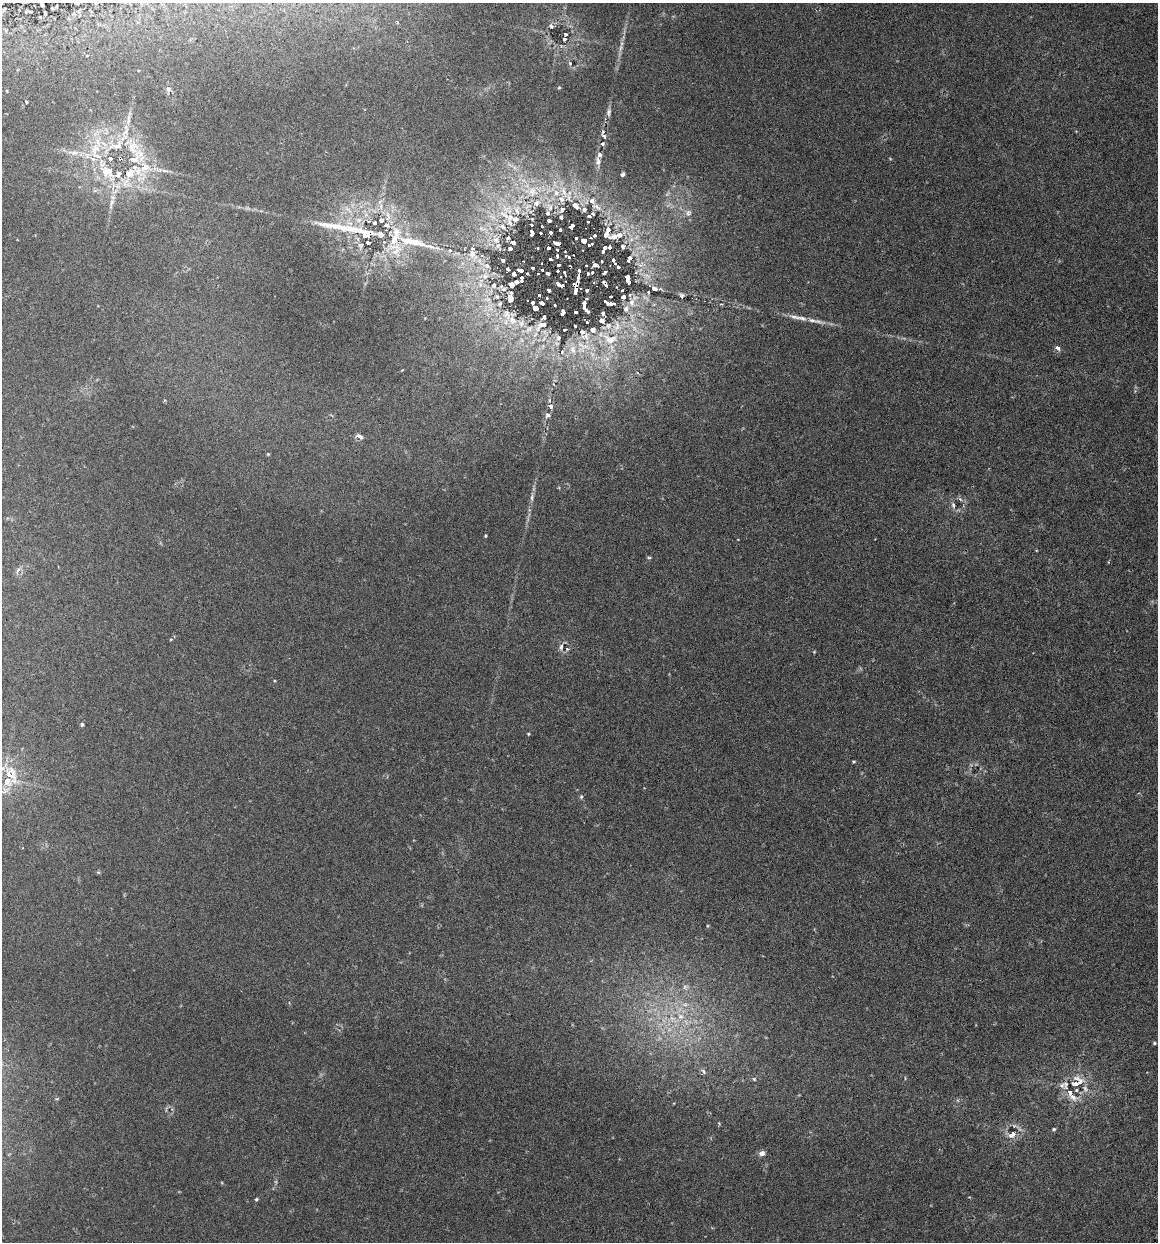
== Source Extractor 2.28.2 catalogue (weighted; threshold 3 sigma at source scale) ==
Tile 6 of 4 x 4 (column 2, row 2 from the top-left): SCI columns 1333-2488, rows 2495-3734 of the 5096 x 4990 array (HDU 1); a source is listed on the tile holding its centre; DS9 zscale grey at full resolution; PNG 1160 x 1244 px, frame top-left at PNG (2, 3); no overlay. Shown black and unused: <1% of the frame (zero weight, under 3 of 6 exposures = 3% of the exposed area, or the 3 px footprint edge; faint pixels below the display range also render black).
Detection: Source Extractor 2.28.2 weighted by HDU 2 'WHT'; one run over the whole footprint, this tile lists its part. Background 0.0297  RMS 0.0032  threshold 0.0131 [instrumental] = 3 sigma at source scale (4.09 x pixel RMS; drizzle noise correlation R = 1.36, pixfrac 0.8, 0.05/0.05 arcsec/px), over >= 5 px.
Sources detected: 242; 2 too faint to see at this stretch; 13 cosmic-ray / hot-pixel residue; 1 long thin detection or spike segment (spike, bleed or trail) — not listed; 48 inside a brighter listed object's ellipse — not listed separately; the other 178 listed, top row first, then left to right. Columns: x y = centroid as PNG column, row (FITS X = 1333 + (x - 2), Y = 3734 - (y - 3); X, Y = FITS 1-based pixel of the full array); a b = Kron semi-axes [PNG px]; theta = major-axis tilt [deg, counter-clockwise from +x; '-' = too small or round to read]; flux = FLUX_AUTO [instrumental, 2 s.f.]
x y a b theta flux
42 5 9 7 -69 1.2
55 7 18 9 25 2.8
4 10 12 8 50 2
28 11 17 8 -6 2.6
79 11 13 11 50 3.6
551 26 7 5 -60 0.65
565 34 4 3 - 0.57
564 39 3 3 - 0.39
570 63 5 4 - 0.3
559 87 5 3 - 0.26
168 89 7 6 - 0.72
7 91 4 2 - 0.2
26 102 3 2 - 0.33
608 112 10 6 86 0.9
128 117 7 4 -74 0.58
604 136 7 5 -46 0.78
602 144 5 5 - 0.54
133 148 31 16 -61 11
95 149 18 10 48 4.7
74 153 11 6 1 1.4
598 161 11 6 -83 1.4
107 171 19 15 -5 6.1
129 173 20 13 32 7
622 174 4 3 - 0.93
564 192 23 8 -66 4
111 202 9 4 81 0.84
537 203 11 9 57 2.3
575 206 11 7 -48 1.8
596 206 14 6 -28 1.7
549 207 14 8 -60 2.8
508 210 37 19 40 17
562 210 7 6 - 0.93
688 213 9 7 27 1.2
593 214 3 2 - 0.32
366 215 7 4 -18 0.76
388 216 15 6 -90 2.1
589 216 3 3 - 1.2
561 217 5 4 - 0.55
359 220 8 6 21 1.3
382 220 6 6 - 0.66
549 221 4 3 - 0.61
588 221 3 3 - 0.93
374 223 5 4 - 0.42
542 226 3 2 - 0.32
571 226 5 4 - 2.4
560 230 4 3 - 1.1
608 230 8 5 -66 0.89
532 233 6 3 -89 0.97
541 233 3 3 - 0.49
550 233 3 3 - 0.91
595 235 3 3 - 0.57
365 236 3 3 - 0.97
614 236 15 7 10 1.9
508 238 5 4 - 0.38
576 238 3 3 - 0.98
591 238 3 2 - 0.64
496 240 10 8 -19 2
583 241 5 4 - 14
415 242 62 10 -14 12
513 242 5 4 - 0.51
368 243 4 3 - 0.87
557 243 6 4 -6 6.9
590 244 6 3 30 1.4
623 246 5 5 - 0.57
609 247 4 3 - 0.64
510 248 5 4 - 0.49
538 248 3 2 - 0.68
548 248 4 3 - 4.1
604 248 4 4 - 2
557 250 3 3 - 2.1
396 251 20 13 42 5.9
603 251 3 3 - 1.2
472 253 17 10 -49 3.2
557 256 4 2 - 0.56
569 257 4 3 - 2.1
550 259 3 3 - 3.9
629 259 7 4 63 1.3
503 260 3 3 - 1.2
613 260 4 3 - 0.69
601 261 3 3 - 1.2
542 263 3 3 - 5.5
559 265 4 3 - 0.93
595 265 6 4 -4 15
487 266 8 6 -16 1
618 267 3 3 - 0.66
533 268 4 3 - 1.6
508 269 4 3 - 0.54
520 270 5 4 - 1.6
542 270 3 3 - 0.66
558 271 3 2 - 0.55
579 272 8 3 85 4.6
592 272 3 3 - 1.4
548 273 4 3 - 2.5
564 273 5 3 - 1.2
605 273 5 3 - 2.5
514 274 4 4 - 1.1
527 274 3 3 - 0.64
588 274 3 3 - 1.4
485 276 9 8 - 1.6
522 277 3 2 - 0.55
627 277 4 4 - 1.4
522 281 3 3 - 0.47
516 282 5 4 - 0.92
628 282 5 3 - 2.5
480 284 7 4 -72 0.71
512 284 5 4 - 0.99
605 284 6 3 -52 5.5
494 285 7 7 - 0.75
560 285 8 3 -26 8.8
617 287 3 2 - 0.24
503 289 11 6 -45 0.85
654 289 5 4 - 1.3
549 290 4 3 - 2
576 290 10 4 88 8.2
587 290 3 3 - 1.7
622 290 3 2 - 0.39
648 292 3 2 - 0.47
539 295 3 3 - 0.91
610 296 3 3 - 0.85
681 296 6 5 - 0.65
497 297 6 4 0 0.33
623 297 4 4 - 1
510 298 7 4 -87 1.2
547 298 3 3 - 0.73
586 298 3 3 - 0.77
487 299 12 4 -8 0.92
632 302 10 8 65 2
532 303 4 3 - 1
542 303 5 3 - 1.7
584 303 4 3 - 2.6
608 303 11 4 -18 5.2
500 304 6 4 58 0.4
555 305 3 3 - 0.62
535 308 5 4 - 1.3
584 308 7 3 -52 4.4
563 312 5 4 - 4.2
576 312 3 3 - 0.9
603 313 4 4 - 0.5
512 320 13 11 -55 3.2
602 321 7 6 - 0.78
816 321 33 5 -11 3.1
587 322 3 3 - 0.54
541 325 19 9 32 2.3
575 326 3 2 - 0.36
564 330 3 3 - 1.6
558 338 7 6 - 0.76
610 339 26 16 -13 9.9
583 347 25 20 -21 11
1057 348 6 4 -32 1.1
550 406 6 5 - 0.86
548 415 7 6 - 0.88
359 436 8 5 -27 1.3
268 454 4 4 - 0.32
532 497 8 5 85 0.72
960 499 7 4 -45 0.58
953 505 9 5 -74 0.88
486 536 3 3 - 0.36
649 557 6 3 -7 0.34
18 570 9 4 60 0.69
171 639 5 3 - 0.28
561 646 9 5 80 0.96
82 724 4 4 - 0.64
528 734 4 3 - 0.28
854 761 5 3 - 0.29
9 775 29 10 -42 5.4
581 796 5 4 - 0.42
680 1016 9 6 -6 1.4
1154 1043 3 3 - 0.32
703 1071 8 5 -55 0.69
754 1079 5 5 - 0.47
1075 1083 12 8 36 6
1085 1089 9 6 -52 1
1073 1097 14 9 -35 2.5
719 1123 5 3 - 0.28
1054 1129 4 4 - 0.37
1012 1134 7 5 48 3
762 1153 7 6 - 1.3
256 1199 4 3 - 0.36
Overlapping masked pixels (flux is a lower limit): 4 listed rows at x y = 129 173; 415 242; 605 284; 576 290
Isophote crosses this tile's border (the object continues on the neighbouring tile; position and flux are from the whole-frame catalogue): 2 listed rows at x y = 42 5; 9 775